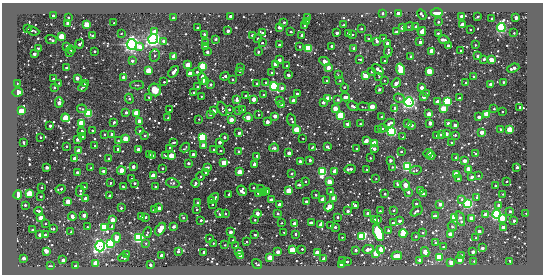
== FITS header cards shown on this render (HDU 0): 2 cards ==
NAXIS1  =                  541 / length of data axis 1
NAXIS2  =                  272 / length of data axis 2

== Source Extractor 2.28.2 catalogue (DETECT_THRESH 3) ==
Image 541 x 272 px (HDU 0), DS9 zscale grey, 1 PNG px = 1 image px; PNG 545 x 276 px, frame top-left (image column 1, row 272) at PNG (2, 3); each listed source drawn as its Kron ellipse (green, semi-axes under 4 px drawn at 4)
Background -66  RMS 180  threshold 537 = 3 sigma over >= 5 px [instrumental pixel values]
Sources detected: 616; of the 616, the 500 brightest by FLUX_AUTO listed and drawn (116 fainter detections omitted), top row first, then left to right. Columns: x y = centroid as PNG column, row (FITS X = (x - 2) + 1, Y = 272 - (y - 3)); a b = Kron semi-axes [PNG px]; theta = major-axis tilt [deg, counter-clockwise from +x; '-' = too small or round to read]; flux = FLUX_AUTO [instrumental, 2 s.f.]
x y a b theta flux
383 13 4 3 - 3.9e+04
437 13 6 4 0 9.6e+04
399 14 3 3 - 1.2e+06
53 15 3 3 - 5.9e+04
422 15 5 3 - 5.4e+04
230 16 3 3 - 9.5e+04
461 16 3 3 - 2.1e+05
68 17 4 3 - 2.9e+04
478 17 3 2 - 1.4e+04
173 18 3 3 - 1.2e+05
307 18 3 2 - 4.1e+04
492 18 3 2 - 1.8e+04
516 18 3 3 - 2.2e+05
284 22 3 3 - 3.0e+04
306 22 3 3 - 1.6e+04
438 22 3 3 - 3.4e+04
68 23 4 3 - 3.8e+05
114 23 3 2 - 1.3e+04
462 24 3 3 - 3.6e+05
87 25 3 3 - 2.2e+06
305 25 3 2 - 1.8e+04
344 25 3 3 - 3.4e+04
279 27 3 3 - 1.9e+05
409 27 5 2 - 2.1e+04
416 27 3 3 - 1.3e+05
501 27 4 4 - 3.8e+06
27 28 3 2 - 1.7e+04
198 28 3 3 - 9.9e+04
402 28 3 3 - 1.8e+05
361 29 3 3 - 4.1e+04
470 29 3 2 - 1.4e+04
33 31 6 2 -22 1.6e+04
155 31 3 3 - 3.5e+05
228 31 3 3 - 1.2e+05
291 32 3 3 - 2.2e+04
396 32 3 3 - 5.3e+04
422 32 4 3 - 4.8e+05
262 33 4 2 - 2.5e+04
337 33 3 3 - 1.4e+05
348 33 3 3 - 7.0e+04
438 33 3 3 - 2.7e+04
514 33 3 2 - 1.3e+04
121 34 3 2 - 1.4e+04
204 34 3 2 - 2.5e+04
252 35 3 3 - 6.7e+04
302 35 3 3 - 4.2e+04
352 35 3 3 - 3.1e+04
93 36 4 3 - 2.0e+05
62 37 3 3 - 2.0e+06
153 39 5 5 - 6.2e+06
215 39 3 3 - 2.6e+04
258 39 3 3 - 6.4e+04
368 39 3 3 - 3.1e+04
384 39 3 3 - 7.9e+04
51 40 6 2 -24 2.4e+04
444 40 5 3 - 5.6e+04
164 41 3 3 - 2.0e+05
377 41 4 3 - 1.1e+05
206 42 3 3 - 7.4e+04
420 42 3 3 - 1.1e+05
262 43 3 2 - 2.1e+04
80 44 5 3 - 9.0e+04
132 44 5 5 - 5.8e+06
279 44 3 2 - 1.5e+04
387 44 3 3 - 9.7e+04
475 45 3 2 - 1.5e+04
67 46 3 3 - 1.0e+05
300 46 3 3 - 2.5e+04
332 46 3 3 - 9.3e+04
448 46 4 3 - 1.3e+05
140 47 3 3 - 3.1e+05
205 47 3 3 - 1.2e+05
38 48 3 2 - 1.5e+04
308 48 3 3 - 5.1e+06
354 48 3 3 - 1.5e+05
71 50 4 3 - 7.8e+04
94 51 3 3 - 5.7e+04
388 51 5 3 - 2.6e+04
432 51 3 3 - 1.1e+06
460 51 3 3 - 3.4e+04
207 52 3 3 - 8.0e+04
258 52 3 3 - 4.2e+04
69 53 3 3 - 2.5e+04
34 54 3 3 - 1.4e+05
155 55 6 5 - 3.3e+04
174 56 4 3 - 5.4e+05
411 56 3 3 - 1.4e+04
477 56 3 3 - 3.3e+04
360 59 3 3 - 1.5e+04
484 59 3 3 - 6.2e+04
279 60 3 3 - 1.7e+05
492 60 3 3 - 5.3e+05
132 61 3 3 - 7.8e+04
325 61 5 4 - 1.0e+05
385 61 3 3 - 1.6e+04
275 64 3 3 - 4.8e+05
187 65 3 3 - 8.0e+05
287 65 3 3 - 3.1e+04
203 66 3 3 - 3.4e+06
66 67 3 3 - 4.7e+04
328 67 3 3 - 3.7e+05
240 68 3 3 - 3.5e+04
513 68 6 3 21 1.6e+05
378 69 6 3 -38 1.8e+05
401 69 6 4 -75 6.7e+05
148 70 3 3 - 1.4e+06
240 71 3 3 - 2.4e+04
429 71 3 3 - 1.5e+06
174 72 6 3 52 1.8e+05
197 72 3 3 - 2.5e+04
272 72 3 3 - 2.1e+04
371 72 3 3 - 3.7e+04
190 74 3 3 - 6.8e+05
288 75 3 3 - 1.1e+05
338 75 4 3 - 1.3e+04
225 76 4 3 - 8.5e+04
365 76 3 3 - 9.4e+05
379 76 4 2 - 2.3e+04
473 76 3 3 - 2.6e+04
124 77 4 3 - 4.3e+05
77 78 3 3 - 2.2e+05
53 79 3 2 - 1.3e+04
202 79 6 4 -78 1.3e+05
233 79 3 3 - 2.7e+04
327 80 3 2 - 1.9e+04
384 80 3 2 - 1.4e+04
340 81 3 2 - 1.5e+04
164 82 3 3 - 2.7e+04
206 82 3 3 - 5.5e+04
503 82 3 2 - 2.3e+04
17 83 3 2 - 3.2e+04
59 83 3 3 - 1.6e+04
85 83 3 3 - 8.3e+04
266 83 4 3 - 7.2e+04
396 83 5 3 - 1.8e+05
466 83 3 3 - 6.9e+04
210 84 3 3 - 5.5e+04
257 84 3 3 - 5.4e+04
491 84 3 3 - 3.7e+05
137 85 7 4 0 1.6e+04
197 86 3 3 - 2.8e+04
274 86 4 4 - 3.5e+06
83 87 5 3 - 5.8e+04
344 87 3 2 - 2.7e+04
54 88 3 3 - 3.4e+04
282 88 3 3 - 8.9e+04
422 88 3 3 - 3.4e+05
379 89 3 3 - 9.5e+04
155 90 6 6 - 1.7e+05
18 92 5 3 - 1.5e+06
194 92 3 3 - 4.4e+04
427 93 3 3 - 3.4e+04
297 94 3 3 - 1.0e+05
264 95 4 3 - 4.3e+04
201 96 3 3 - 1.4e+04
246 96 3 3 - 6.1e+04
149 97 3 3 - 2.4e+04
345 97 4 3 - 4.5e+04
424 97 3 3 - 1.8e+05
328 98 3 3 - 4.8e+05
399 98 5 4 - 2.8e+04
459 98 3 3 - 3.2e+04
129 99 5 4 - 1.7e+04
254 99 3 3 - 3.6e+05
237 100 4 3 - 9.5e+04
338 100 3 3 - 5.2e+04
279 101 3 3 - 5.3e+04
293 101 3 3 - 4.4e+05
447 101 3 3 - 6.7e+06
59 102 5 3 - 3.0e+05
323 102 4 4 - 3.1e+04
409 102 5 4 - 5.1e+06
437 102 3 3 - 3.3e+05
281 104 3 3 - 7.9e+04
353 106 6 3 -30 4.4e+04
372 106 3 3 - 8.9e+05
363 107 7 3 -4 1.3e+04
520 107 3 3 - 1.7e+04
335 108 3 3 - 6.2e+05
395 108 3 3 - 1.3e+05
82 109 5 3 - 2.2e+04
222 109 7 4 -66 2.3e+04
229 109 3 3 - 3.5e+04
242 109 3 3 - 1.3e+04
443 109 3 3 - 1.3e+06
494 109 3 2 - 1.8e+04
170 110 3 3 - 3.1e+04
213 110 4 3 - 1.5e+05
21 111 3 3 - 1.9e+06
239 111 3 3 - 2.5e+04
126 112 3 3 - 9.3e+04
502 112 3 2 - 1.5e+04
88 113 3 3 - 4.8e+06
136 113 3 3 - 8.2e+05
429 114 3 3 - 5.0e+05
487 114 3 3 - 1.3e+06
210 115 3 3 - 2.6e+04
258 115 3 2 - 2.1e+04
275 116 3 3 - 3.1e+05
341 116 3 3 - 3.7e+06
382 117 3 3 - 5.9e+04
479 117 3 3 - 8.3e+04
65 118 4 3 - 1.4e+06
168 118 3 2 - 1.5e+04
248 118 5 4 - 6.6e+04
199 119 3 3 - 1.7e+04
231 120 3 3 - 5.0e+05
291 120 6 3 -70 3.5e+04
140 121 3 3 - 5.6e+05
114 122 3 2 - 3.2e+04
267 122 3 3 - 2.5e+05
81 123 3 3 - 1.7e+06
389 123 6 3 30 1.3e+05
430 123 3 3 - 1.5e+05
448 123 3 3 - 1.0e+05
348 124 3 3 - 4.0e+05
360 124 3 2 - 2.7e+04
407 124 3 3 - 9.9e+04
412 125 3 3 - 6.3e+04
455 125 3 3 - 1.4e+05
50 126 3 3 - 6.6e+04
382 128 4 4 - 2.1e+04
379 129 3 3 - 1.3e+04
501 129 3 3 - 4.9e+04
92 130 3 3 - 2.4e+04
296 130 3 3 - 1.6e+06
510 130 3 3 - 1.9e+06
82 131 3 3 - 7.0e+04
140 131 3 3 - 4.0e+04
392 131 4 4 - 3.3e+06
482 132 3 3 - 3.9e+05
239 133 3 3 - 1.3e+05
104 134 3 2 - 2.0e+04
112 134 3 3 - 7.8e+04
441 134 4 3 - 4.7e+04
446 134 3 3 - 2.1e+05
437 135 3 3 - 2.8e+04
455 135 3 3 - 2.4e+04
145 136 3 3 - 2.8e+04
40 137 3 2 - 3.0e+04
82 137 3 3 - 3.2e+04
202 137 3 3 - 6.5e+06
224 137 3 3 - 3.9e+04
403 137 4 3 - 1.5e+04
303 138 2 2 - 1.3e+04
77 139 3 3 - 1.6e+05
125 139 3 3 - 9.8e+05
118 141 3 3 - 2.0e+04
366 141 4 3 - 2.2e+05
24 142 3 3 - 4.8e+04
173 142 3 2 - 1.9e+04
219 142 3 3 - 1.3e+05
451 142 3 2 - 1.8e+04
374 143 3 3 - 1.7e+06
66 146 3 3 - 2.2e+04
95 146 3 3 - 3.8e+04
203 146 3 3 - 4.0e+05
185 147 5 2 - 1.4e+04
312 147 3 2 - 1.5e+04
327 147 3 3 - 8.3e+04
170 148 4 2 - 3.6e+04
274 148 5 4 - 3.4e+04
118 149 3 3 - 5.5e+04
138 149 3 3 - 2.3e+05
356 149 3 3 - 2.7e+04
374 149 4 3 - 1.0e+05
214 150 3 3 - 5.4e+04
78 151 3 3 - 7.9e+05
221 151 3 3 - 2.1e+04
401 151 3 2 - 1.8e+04
239 152 3 3 - 3.1e+04
289 153 3 3 - 2.7e+05
428 153 5 3 - 6.4e+04
149 154 3 3 - 4.0e+04
476 154 3 3 - 2.0e+04
153 155 3 2 - 1.5e+04
193 155 4 3 - 3.1e+04
165 156 3 2 - 1.8e+04
171 156 3 3 - 1.1e+06
257 156 3 3 - 3.9e+04
431 156 4 3 - 1.3e+05
456 157 3 2 - 1.9e+04
109 158 3 2 - 2.1e+04
370 158 3 3 - 1.8e+04
74 159 3 3 - 3.0e+05
310 160 3 3 - 7.2e+04
390 160 3 3 - 8.0e+04
464 161 3 3 - 2.1e+05
300 162 4 3 - 2.3e+05
188 163 3 3 - 6.1e+04
224 163 3 3 - 8.5e+05
254 164 3 3 - 1.2e+05
407 166 4 4 - 3.8e+06
47 167 3 3 - 1.4e+05
133 167 3 3 - 6.3e+04
207 167 4 3 - 3.9e+04
392 167 3 2 - 1.4e+04
517 167 3 3 - 9.7e+04
91 168 3 3 - 1.5e+04
163 168 3 2 - 2.2e+04
350 169 6 3 13 9.1e+04
367 169 3 2 - 1.3e+04
468 169 3 3 - 7.8e+05
416 170 6 3 10 2.7e+04
104 171 3 3 - 1.7e+05
121 171 4 4 - 1.3e+05
322 171 4 3 - 3.9e+06
335 171 4 3 - 3.2e+05
77 172 3 3 - 6.5e+04
206 172 3 3 - 2.4e+04
240 172 3 3 - 9.8e+05
292 173 3 3 - 4.8e+04
456 174 3 3 - 6.8e+05
153 176 3 3 - 1.1e+06
200 176 4 3 - 2.3e+04
478 176 3 2 - 1.8e+04
472 177 3 3 - 3.1e+04
132 179 3 2 - 2.0e+04
376 179 3 2 - 1.3e+04
458 179 3 2 - 3.2e+04
305 181 3 2 - 1.7e+04
507 181 3 2 - 1.4e+04
329 182 3 3 - 5.2e+05
110 183 3 3 - 2.0e+04
134 183 3 3 - 4.0e+04
173 183 7 4 -9 2.1e+04
195 183 4 3 - 5.5e+04
397 184 4 2 - 1.4e+04
299 185 3 3 - 7.7e+04
405 185 6 3 -79 6.6e+05
495 186 3 3 - 4.9e+04
41 187 3 3 - 2.1e+04
84 187 3 2 - 1.6e+04
123 187 3 2 - 1.3e+04
155 187 3 3 - 1.8e+04
253 187 3 3 - 3.5e+04
61 189 5 2 - 2.8e+04
261 189 4 3 - 1.4e+04
420 190 3 3 - 3.5e+04
80 191 5 2 - 1.8e+04
242 191 5 4 - 1.3e+05
267 191 3 3 - 1.0e+05
288 191 3 3 - 1.3e+06
331 192 3 3 - 1.9e+04
408 192 3 3 - 8.5e+04
29 193 3 3 - 1.9e+06
259 193 3 3 - 2.1e+05
263 193 3 2 - 6.0e+04
229 194 3 2 - 2.5e+04
385 194 3 3 - 2.8e+04
423 194 3 3 - 8.2e+04
503 194 3 2 - 1.4e+04
18 195 4 4 - 2.2e+05
316 195 3 3 - 2.8e+04
41 196 3 3 - 2.8e+04
110 196 3 3 - 1.0e+05
477 197 3 3 - 2.2e+04
214 198 5 3 - 1.2e+05
334 198 3 3 - 5.9e+05
86 199 3 3 - 4.7e+05
322 199 4 3 - 1.6e+05
462 199 4 3 - 2.9e+04
211 200 3 3 - 4.9e+04
271 200 3 3 - 2.6e+05
68 201 3 3 - 5.9e+05
306 201 3 3 - 4.0e+04
198 203 3 3 - 1.8e+05
416 203 3 3 - 2.6e+04
440 204 3 3 - 1.6e+05
468 204 4 4 - 3.9e+06
25 205 3 3 - 4.9e+04
212 205 3 2 - 1.7e+04
279 205 3 3 - 2.1e+05
499 205 3 3 - 1.0e+05
355 206 3 3 - 1.6e+05
329 207 5 3 - 6.6e+05
121 208 3 3 - 2.1e+04
159 208 3 3 - 2.6e+05
197 209 3 2 - 2.4e+04
154 210 3 3 - 5.7e+04
394 210 3 3 - 3.0e+04
39 211 4 3 - 4.9e+04
348 211 3 3 - 1.0e+05
380 211 3 3 - 3.2e+04
417 211 6 3 35 6.2e+04
510 211 3 3 - 4.8e+04
225 213 3 3 - 4.3e+04
257 213 3 3 - 3.4e+05
278 213 3 3 - 4.9e+04
526 213 3 2 - 1.7e+04
219 214 5 3 - 8.1e+04
368 214 3 3 - 5.9e+04
496 214 4 4 - 4.1e+06
84 215 3 3 - 2.3e+05
485 215 3 3 - 3.4e+05
72 216 4 3 - 1.6e+05
435 216 3 3 - 1.2e+05
141 217 3 3 - 1.3e+05
146 217 3 3 - 3.0e+04
338 217 3 3 - 3.1e+04
455 217 3 3 - 2.8e+06
41 218 3 3 - 9.1e+05
183 218 3 3 - 3.1e+04
471 218 3 3 - 5.5e+05
502 218 3 3 - 1.1e+06
460 219 8 3 -72 7.6e+04
112 220 3 3 - 4.7e+05
201 220 3 3 - 5.8e+04
255 220 3 3 - 1.5e+04
374 220 3 3 - 5.1e+04
377 220 3 3 - 2.8e+04
399 221 3 3 - 1.3e+05
514 221 3 3 - 1.1e+05
45 223 3 3 - 2.2e+04
281 223 3 2 - 1.7e+04
294 223 3 3 - 5.3e+05
311 223 3 3 - 3.9e+05
393 223 4 3 - 1.2e+05
320 225 4 3 - 2.2e+05
112 226 3 3 - 2.3e+04
331 226 3 2 - 1.8e+04
87 227 3 2 - 1.7e+04
104 227 4 3 - 3.6e+06
174 227 3 3 - 1.1e+05
335 227 3 3 - 6.0e+04
452 227 5 4 - 1.9e+04
503 227 3 3 - 3.5e+05
53 229 3 2 - 2.8e+04
160 229 7 3 58 8.7e+05
32 230 3 3 - 5.6e+04
388 231 3 3 - 1.6e+04
479 231 3 3 - 1.4e+05
71 232 3 2 - 1.7e+04
230 232 3 3 - 2.2e+05
284 232 3 2 - 1.6e+04
147 233 5 2 - 1.6e+04
378 233 8 4 -70 5.3e+05
422 233 3 3 - 4.0e+04
45 234 3 3 - 5.4e+04
295 234 3 3 - 4.6e+04
403 234 4 3 - 1.9e+06
450 234 3 3 - 3.8e+05
40 235 3 3 - 1.6e+05
255 235 3 3 - 3.7e+04
362 236 4 3 - 4.9e+06
416 236 3 3 - 2.1e+04
138 237 4 4 - 4.2e+06
342 237 3 2 - 1.4e+04
116 238 5 3 - 2.9e+05
476 238 3 2 - 2.5e+04
209 239 3 3 - 3.8e+04
233 240 3 3 - 7.1e+04
247 242 3 2 - 2.0e+04
110 243 3 3 - 7.2e+06
146 243 3 3 - 1.4e+04
213 243 3 3 - 1.6e+04
435 243 3 3 - 2.3e+04
225 245 3 3 - 1.3e+04
100 246 5 4 - 4.8e+06
236 246 3 2 - 1.4e+04
443 247 3 3 - 1.8e+04
482 248 3 3 - 2.2e+04
302 249 3 3 - 2.4e+04
368 249 6 3 12 6.8e+04
293 250 3 3 - 1.3e+06
356 250 3 3 - 8.0e+04
381 250 4 3 - 6.3e+05
46 251 3 3 - 4.1e+05
178 251 4 3 - 7.0e+04
239 251 3 3 - 2.8e+05
204 252 3 3 - 8.4e+04
278 252 3 3 - 2.1e+05
425 252 5 3 - 5.5e+05
473 252 3 3 - 1.6e+05
317 253 3 3 - 1.0e+06
376 253 3 3 - 1.4e+06
126 254 3 2 - 2.2e+04
161 255 3 3 - 8.5e+04
240 255 3 3 - 2.2e+05
462 255 4 3 - 1.4e+04
397 256 5 3 - 9.7e+04
439 257 3 3 - 2.2e+06
24 258 3 3 - 2.4e+05
123 258 5 2 - 1.4e+04
270 258 3 3 - 9.8e+05
324 259 4 3 - 2.0e+05
63 260 3 3 - 2.3e+05
420 260 3 3 - 1.4e+05
459 260 3 3 - 2.4e+05
342 261 3 3 - 6.6e+04
474 261 3 3 - 1.4e+04
347 262 3 3 - 5.0e+04
451 262 3 3 - 3.7e+05
510 262 4 2 - 1.9e+04
96 263 3 3 - 1.4e+06
257 264 5 2 - 1.7e+04
341 264 3 3 - 2.8e+05
150 265 3 3 - 9.6e+04
50 266 4 2 - 1.9e+04
76 266 3 3 - 3.5e+04
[116 fainter detections neither listed nor drawn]